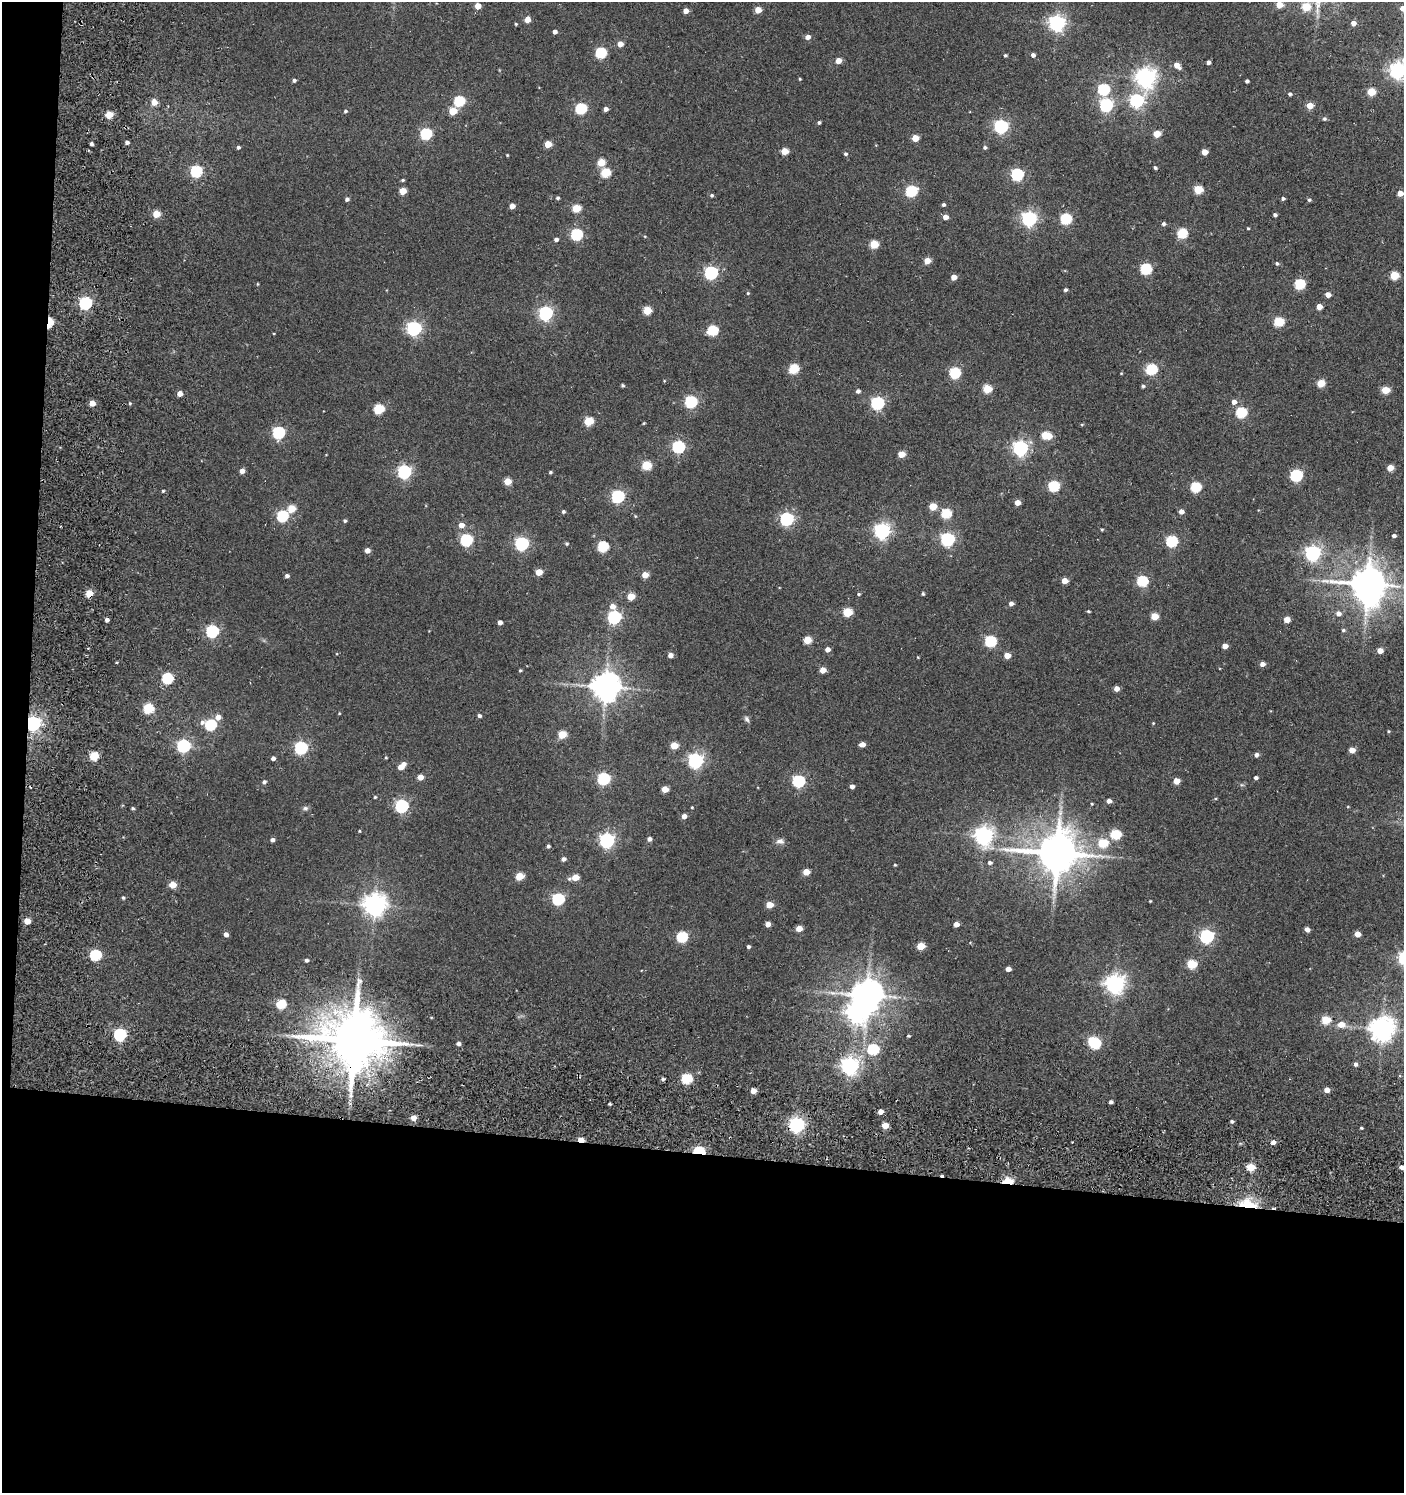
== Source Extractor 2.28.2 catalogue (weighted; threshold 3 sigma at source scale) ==
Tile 7 of 3 x 3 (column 1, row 3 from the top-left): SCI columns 191-1592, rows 96-1586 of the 4785 x 4743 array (HDU 1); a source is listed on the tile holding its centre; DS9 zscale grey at full resolution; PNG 1406 x 1495 px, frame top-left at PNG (2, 2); no overlay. Shown black and unused: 24% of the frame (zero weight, under 3 of 5 exposures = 11% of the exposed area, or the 3 px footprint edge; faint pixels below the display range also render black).
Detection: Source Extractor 2.28.2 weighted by HDU 2 'WHT'; one run over the whole footprint, this tile lists its part. Background 0.146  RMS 0.022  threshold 0.0994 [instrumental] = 3 sigma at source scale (4.5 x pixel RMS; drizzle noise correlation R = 1.50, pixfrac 1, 0.05/0.05 arcsec/px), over >= 5 px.
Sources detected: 302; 2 inside a brighter object's white glare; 1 cosmic-ray / hot-pixel residue — not listed; the other 299 listed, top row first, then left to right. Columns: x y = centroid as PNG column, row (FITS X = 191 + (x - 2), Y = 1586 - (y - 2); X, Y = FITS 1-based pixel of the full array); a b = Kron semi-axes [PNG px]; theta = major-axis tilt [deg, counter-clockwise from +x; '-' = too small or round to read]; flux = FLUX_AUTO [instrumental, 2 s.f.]
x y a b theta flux
1279 5 5 4 - 33
478 6 5 4 - 22
1306 7 5 5 - 69
1402 8 4 4 - 13
758 10 5 4 - 27
686 11 4 4 - 15
527 19 4 4 - 21
1057 23 6 6 - 760
1353 23 4 4 - 12
516 24 3 3 - 2.1
555 32 4 4 - 8.9
808 37 5 5 - 10
620 44 4 4 - 18
601 53 5 5 - 180
1005 55 4 4 - 3
1033 55 4 4 - 7.2
838 61 5 4 - 21
1208 62 4 4 - 7.6
1177 65 7 5 -42 17
1398 70 6 6 - 820
1146 78 7 7 - 1300
800 79 4 3 - 2
294 80 4 4 - 4.3
1247 81 4 3 - 4.6
1103 89 6 5 - 190
1371 92 5 5 - 65
1290 94 4 4 - 4.2
459 101 5 5 - 160
1136 101 6 6 - 400
154 102 5 5 - 24
1106 105 6 6 - 320
1310 105 4 4 - 31
581 109 6 5 - 190
606 109 4 4 - 8.6
345 111 5 4 - 3.1
453 111 5 5 - 46
109 115 5 4 - 48
1324 119 5 5 - 3.7
819 123 4 4 - 3.7
1001 126 6 6 - 390
426 134 6 5 - 210
1157 134 5 4 - 45
915 138 5 4 - 32
127 142 4 4 - 6.2
91 144 3 3 - 4.6
548 144 5 4 - 35
238 147 4 4 - 4.3
985 147 4 4 - 4.1
785 151 5 4 - 41
1205 152 4 4 - 25
846 154 4 4 - 4
507 155 3 3 - 1.8
601 162 5 5 - 46
1155 168 4 3 - 3.6
196 171 6 5 - 210
606 173 5 5 - 95
1017 174 6 5 - 250
403 180 4 4 - 2.5
1198 189 5 5 - 78
403 191 5 4 - 36
911 191 6 5 - 200
1400 193 4 4 - 23
712 195 4 4 - 3.6
558 198 4 4 - 3.2
1283 198 4 3 - 4.5
347 199 4 4 - 5.4
1309 200 5 4 - 3
943 205 4 4 - 4.1
512 206 4 4 - 19
576 208 5 5 - 61
156 214 5 4 - 48
1275 215 4 3 - 4.8
945 217 4 4 - 15
1029 219 6 6 - 540
1066 219 5 5 - 170
1163 224 4 4 - 5
1248 228 3 3 - 2
1182 233 5 5 - 130
577 235 6 5 - 210
556 239 4 4 - 6.3
874 244 5 5 - 71
927 261 5 4 - 26
1277 263 5 4 - 3.1
1146 269 6 5 - 180
711 273 6 6 - 340
1394 275 5 5 - 81
954 277 4 4 - 16
257 284 4 3 - 1.6
1300 284 5 5 - 150
1065 290 4 3 - 4.2
748 293 4 4 - 2
1328 295 4 4 - 15
85 303 6 5 - 330
1319 307 4 4 - 20
647 310 5 5 - 65
545 313 6 6 - 450
1279 322 5 5 - 110
49 323 7 4 79 98
414 328 6 6 - 500
712 330 6 5 - 140
794 369 5 5 - 110
1151 369 6 5 - 190
954 373 5 5 - 180
1321 383 5 5 - 56
623 385 3 3 - 3.1
1143 386 4 4 - 3.4
987 389 5 5 - 75
1385 390 5 4 - 54
858 391 5 4 - 6.1
180 394 4 4 - 15
691 402 6 5 - 260
1234 402 5 5 - 13
92 403 4 4 - 22
130 403 4 4 - 2.3
877 403 6 6 - 350
379 409 5 5 - 120
1241 412 5 5 - 170
589 421 5 5 - 87
644 423 4 3 - 1.8
278 433 6 6 - 250
1046 435 7 5 -9 80
678 447 6 5 - 280
1020 448 6 6 - 600
901 454 5 4 - 31
646 465 5 5 - 91
1390 468 5 4 - 26
242 471 5 4 - 13
404 472 6 6 - 390
550 472 4 3 - 2.9
1296 475 6 5 - 260
507 481 5 5 - 45
1054 486 6 5 - 170
1195 487 5 5 - 150
163 491 4 3 - 2.5
618 496 6 5 - 320
1017 502 4 4 - 19
933 506 5 4 - 46
291 509 5 5 - 48
563 511 4 4 - 3.8
1181 511 5 4 - 11
946 513 5 5 - 130
282 516 6 5 - 190
635 516 5 3 - 1.8
786 519 6 6 - 370
345 521 4 3 - 3.3
461 525 5 5 - 17
1102 529 5 3 - 2.2
882 531 6 6 - 660
1394 536 4 4 - 5.3
947 539 6 6 - 380
466 540 6 5 - 250
1172 541 6 5 - 190
522 544 6 6 - 390
567 544 4 4 - 2.8
603 547 5 5 - 150
367 550 4 4 - 12
1312 553 6 6 - 630
539 572 5 4 - 32
645 575 4 4 - 26
287 576 4 4 - 6.2
1065 581 5 4 - 20
1142 581 5 5 - 180
1368 584 10 8 4 4900
89 594 5 5 - 47
859 594 4 3 - 2.6
923 594 3 3 - 3.2
631 596 5 5 - 44
1011 603 4 4 - 8.7
612 606 7 6 - 14
1088 611 4 3 - 2.7
847 612 5 5 - 94
1339 614 6 5 - 10
1154 616 5 4 - 43
614 617 6 6 - 370
1287 619 5 4 - 24
107 620 4 3 - 7.2
500 622 4 4 - 9.7
1343 630 5 4 - 3.2
212 631 6 6 - 260
807 640 5 5 - 56
990 641 6 5 - 200
1225 646 4 4 - 16
827 649 4 4 - 11
1380 651 4 4 - 23
670 655 4 4 - 13
1007 655 5 4 - 23
918 657 3 3 - 1.5
1262 664 5 4 - 11
520 670 4 3 - 2.5
823 670 4 4 - 23
167 678 6 5 - 180
605 687 8 8 - 3100
1117 688 4 4 - 15
148 708 5 5 - 120
479 716 4 4 - 5.3
218 717 5 5 - 16
747 719 8 5 -62 5
202 722 8 6 38 7
33 723 6 5 - 590
1153 723 4 3 - 1.7
210 725 6 5 - 180
1389 731 4 4 - 2.2
562 734 5 5 - 61
862 744 5 4 - 14
674 745 5 4 - 46
183 746 6 5 - 360
301 748 6 5 - 300
1352 750 5 4 - 22
1256 755 5 4 - 6.7
94 756 5 5 - 88
386 757 4 3 - 1.8
273 758 4 4 - 7.3
695 761 6 6 - 560
401 766 8 4 45 26
420 777 4 4 - 21
1256 778 4 4 - 5
603 779 6 5 - 270
798 781 6 5 - 270
1176 781 5 4 - 27
264 782 5 4 - 5.3
852 786 4 4 - 8.1
665 789 5 4 - 29
375 797 4 4 - 2.1
1109 801 4 4 - 10
1092 804 3 3 - 2
402 806 6 5 - 350
692 807 3 3 - 1.7
133 808 4 3 - 3
305 808 7 5 -13 4.9
684 816 4 4 - 13
359 831 3 3 - 1.8
1115 835 6 5 - 130
984 836 7 7 - 1000
649 839 5 5 - 6.9
272 840 4 4 - 6.4
607 841 6 6 - 550
780 841 11 7 -4 8.5
1103 843 5 5 - 93
548 846 4 4 - 4
1057 853 12 11 - 7900
564 859 5 4 - 6.6
990 863 6 5 - 5.5
895 865 4 3 - 1.9
806 872 5 4 - 29
519 876 5 5 - 56
575 877 5 5 - 35
172 885 5 4 - 40
123 898 4 4 - 2.8
558 899 6 5 - 240
1150 901 3 3 - 1.6
374 905 7 7 - 1600
769 905 5 4 - 34
27 921 4 4 - 29
768 924 4 4 - 14
956 924 4 4 - 15
799 928 5 4 - 29
1307 929 5 4 - 10
226 934 5 5 - 8.3
1357 934 4 4 - 21
1207 936 6 6 - 400
682 937 5 5 - 170
921 946 5 4 - 50
748 947 4 4 - 4.6
95 955 6 5 - 210
306 960 4 4 - 4.8
1192 964 5 5 - 100
1008 969 4 4 - 11
1115 984 7 6 - 1100
867 995 9 8 - 3800
281 1004 5 5 - 110
1326 1020 5 5 - 68
1341 1024 6 5 - 24
1382 1029 8 7 - 2000
120 1035 6 5 - 310
908 1036 3 3 - 2.5
354 1040 16 15 - 16000
1094 1043 8 5 -41 220
458 1044 4 4 - 6.5
873 1049 6 5 - 170
1355 1064 5 4 - 5.8
849 1066 6 6 - 870
663 1079 5 3 - 4.4
687 1079 5 5 - 160
1327 1090 5 5 - 12
753 1091 4 4 - 20
1111 1102 4 3 - 6
880 1112 4 4 - 16
413 1118 5 4 - 16
1232 1121 4 3 - 3.9
796 1125 6 5 - 600
885 1125 5 4 - 32
1361 1128 4 3 - 2.3
581 1140 5 3 - 31
1273 1142 4 4 - 9.8
699 1151 5 4 - 230
1251 1167 5 4 - 69
1402 1167 5 4 - 11
1008 1181 5 3 - 100
1248 1205 14 6 -8 120
Overlapping masked pixels (flux is a lower limit): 8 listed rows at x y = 49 323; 89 594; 33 723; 354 1040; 581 1140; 699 1151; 1008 1181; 1248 1205
Isophote crosses this tile's border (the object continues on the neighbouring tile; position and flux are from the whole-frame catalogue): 4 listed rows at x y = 1279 5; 1402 8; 1398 70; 1402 1167